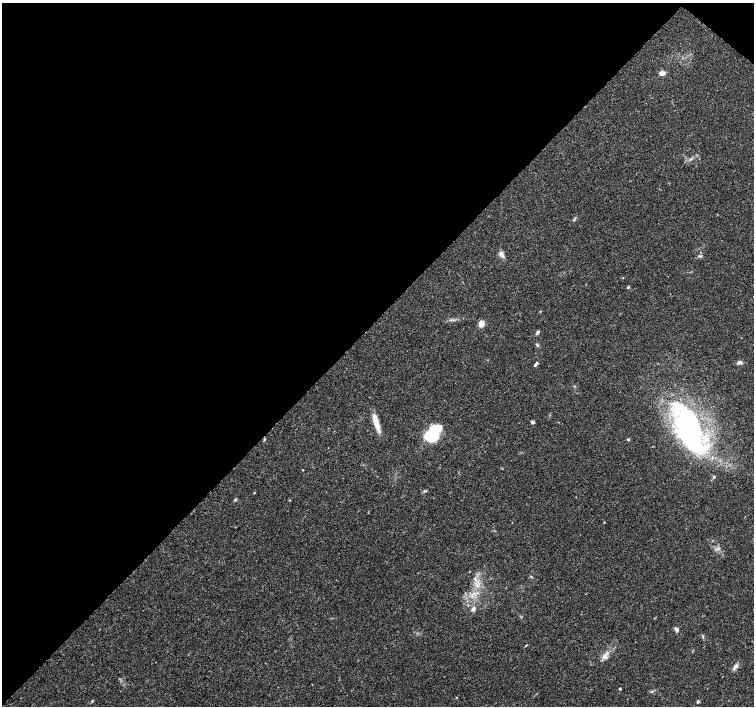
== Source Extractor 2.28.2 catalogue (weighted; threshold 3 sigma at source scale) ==
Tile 2 of 4 x 4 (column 2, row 1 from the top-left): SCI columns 1505-3007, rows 4390-5797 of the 6020 x 6029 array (HDU 1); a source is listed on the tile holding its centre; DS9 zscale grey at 2 x 2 block average (1 PNG px = mean of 2 x 2 image px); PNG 756 x 708 px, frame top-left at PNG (2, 3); no overlay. Shown black and unused: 46% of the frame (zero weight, under 3 of 4 exposures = <1% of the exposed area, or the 3 px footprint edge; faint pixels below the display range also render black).
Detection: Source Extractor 2.28.2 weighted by HDU 2 'WHT'; one run over the whole footprint, this tile lists its part. Background 0.0514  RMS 0.0037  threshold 0.0167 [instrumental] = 3 sigma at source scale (4.5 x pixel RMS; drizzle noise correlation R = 1.50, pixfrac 1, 0.0396/0.0396 arcsec/px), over >= 5 px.
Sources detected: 38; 4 inside a brighter object's white glare — not listed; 1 inside a brighter listed object's ellipse — not listed separately; the other 33 listed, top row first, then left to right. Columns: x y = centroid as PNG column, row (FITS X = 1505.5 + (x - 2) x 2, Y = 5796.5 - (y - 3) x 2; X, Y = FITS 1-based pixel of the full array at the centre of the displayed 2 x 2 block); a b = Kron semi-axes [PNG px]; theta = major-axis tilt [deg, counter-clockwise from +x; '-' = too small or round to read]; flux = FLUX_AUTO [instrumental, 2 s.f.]
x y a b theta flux
662 73 7 5 7 4
574 220 3 2 - 0.61
502 255 11 4 -56 3.5
700 256 5 4 - 1.4
622 278 3 2 - 0.46
628 287 4 3 - 0.9
481 324 6 5 - 8.6
538 332 5 4 - 1.8
537 345 5 3 - 1.3
739 362 6 4 4 2.8
537 363 4 3 - 1.3
685 421 38 28 -55 130
532 422 4 3 - 1.7
376 423 20 5 -73 13
432 435 8 8 - 61
628 439 3 3 - 0.94
502 468 3 2 - 0.37
714 477 4 3 - 1
254 493 3 2 - 0.5
235 500 4 3 - 0.9
531 576 3 2 - 0.72
475 578 4 4 - 1.8
472 596 3 3 - 1.2
473 609 5 4 - 2.8
676 629 6 4 -51 2.5
703 637 5 3 - 1.1
526 645 3 2 - 0.46
605 657 8 7 - 4.5
735 667 10 4 45 3.5
620 688 2 2 - 1.1
457 697 2 2 - 0.56
92 701 3 3 - 0.68
698 702 4 3 - 1.1
Diffuse or blended objects may show on this block-average render without a row.